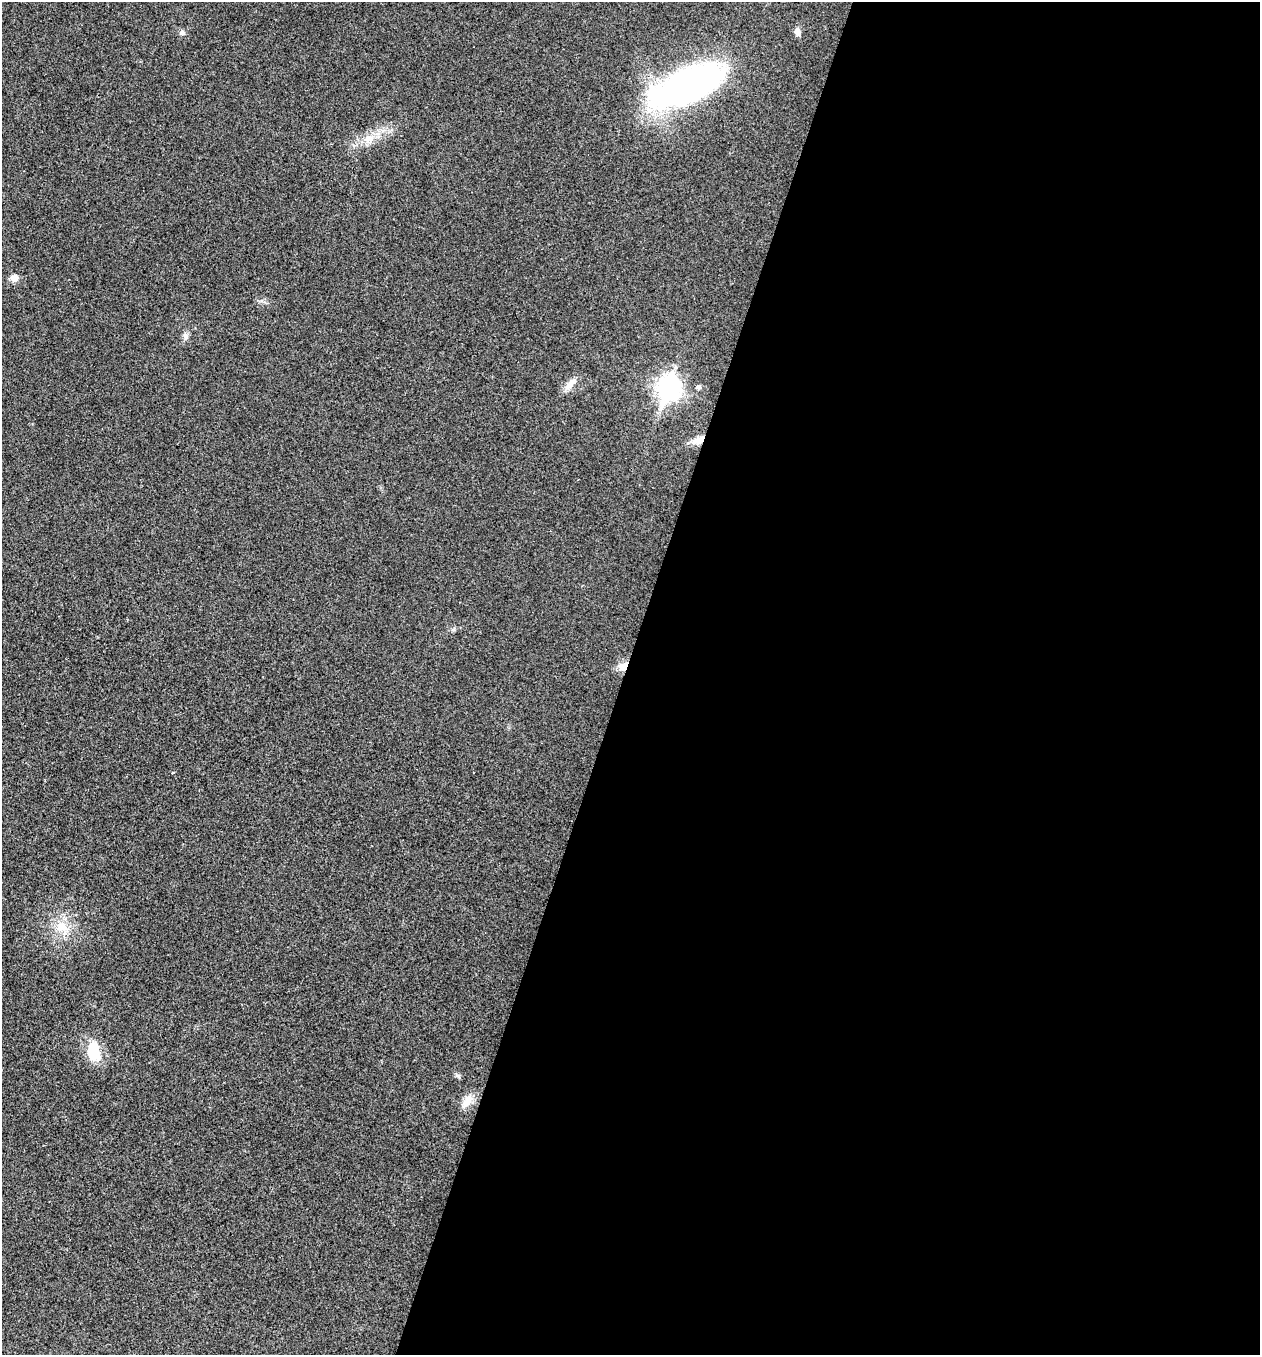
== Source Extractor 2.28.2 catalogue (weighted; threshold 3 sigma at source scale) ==
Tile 12 of 4 x 4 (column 4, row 3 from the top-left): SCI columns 4049-5306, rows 1359-2711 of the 5440 x 5425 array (HDU 1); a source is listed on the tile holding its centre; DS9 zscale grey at full resolution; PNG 1262 x 1357 px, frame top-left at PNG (2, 2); no overlay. Shown black and unused: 51% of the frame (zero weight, under 3 of 4 exposures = <1% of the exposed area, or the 3 px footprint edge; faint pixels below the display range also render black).
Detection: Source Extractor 2.28.2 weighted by HDU 2 'WHT'; one run over the whole footprint, this tile lists its part. Background 0.0206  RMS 0.0057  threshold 0.0256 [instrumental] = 3 sigma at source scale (4.5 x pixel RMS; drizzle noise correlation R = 1.50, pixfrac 1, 0.05/0.05 arcsec/px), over >= 5 px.
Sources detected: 15; all 15 listed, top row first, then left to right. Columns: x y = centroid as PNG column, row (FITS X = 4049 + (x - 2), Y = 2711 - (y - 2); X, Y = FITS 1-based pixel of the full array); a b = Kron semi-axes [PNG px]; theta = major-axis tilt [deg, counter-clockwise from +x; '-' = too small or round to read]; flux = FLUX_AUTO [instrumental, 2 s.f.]
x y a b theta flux
182 32 7 6 - 1.6
798 32 12 7 -82 2.4
687 85 80 31 23 200
369 138 15 9 10 6.1
15 278 8 8 - 3.8
186 336 10 7 -68 2.1
570 384 22 8 50 4.8
669 387 10 8 70 360
699 387 5 5 - 1.4
699 440 17 8 24 5.3
623 666 14 9 38 5.1
62 927 16 14 -9 9.6
94 1051 23 14 -89 16
458 1076 7 4 -19 1.1
467 1101 21 10 48 6
Overlapping masked pixels (flux is a lower limit): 2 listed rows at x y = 699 440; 623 666
Unlisted compact peaks at least as high as the median listed source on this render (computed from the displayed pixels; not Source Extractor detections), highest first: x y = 261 301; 454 629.